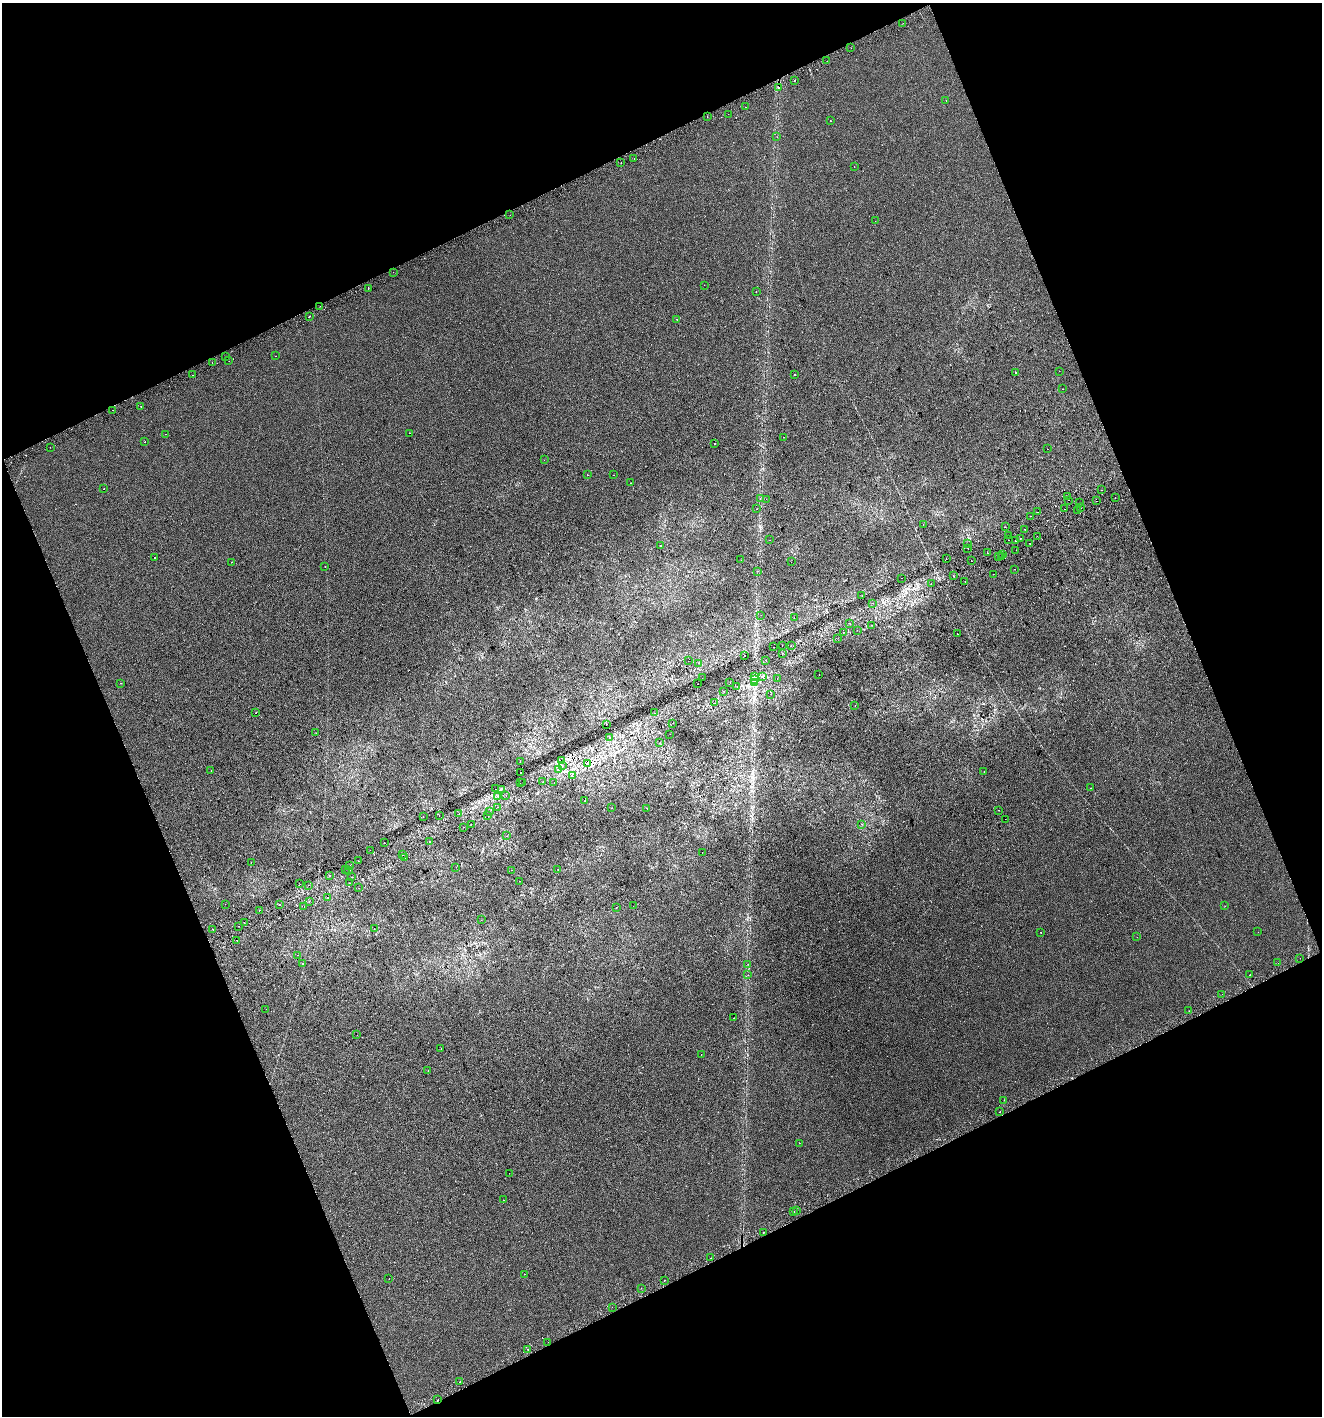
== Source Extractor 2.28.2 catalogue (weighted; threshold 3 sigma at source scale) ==
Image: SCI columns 108-5387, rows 43-5698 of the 5552 x 5736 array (HDU 1 of 3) = the unmasked area's bounding box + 8 px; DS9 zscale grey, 4 x 4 block average (1 PNG px = mean of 4 x 4 image px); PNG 1324 x 1418 px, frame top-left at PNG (2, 3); each listed source drawn as its Kron ellipse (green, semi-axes under 4 px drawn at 4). Shown black and unused: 43% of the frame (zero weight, under 2 of 3 exposures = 2% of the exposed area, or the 3 px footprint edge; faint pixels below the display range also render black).
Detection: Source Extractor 2.28.2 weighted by HDU 2 'WHT'. Background -1.28e-04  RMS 0.0074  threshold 0.0334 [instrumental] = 3 sigma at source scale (4.5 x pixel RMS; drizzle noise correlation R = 1.50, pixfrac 1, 0.0396/0.0396 arcsec/px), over >= 5 px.
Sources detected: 275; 34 cosmic-ray / hot-pixel residue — neither listed nor drawn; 3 coinciding with a brighter row at this scale — not listed separately; the other 238 listed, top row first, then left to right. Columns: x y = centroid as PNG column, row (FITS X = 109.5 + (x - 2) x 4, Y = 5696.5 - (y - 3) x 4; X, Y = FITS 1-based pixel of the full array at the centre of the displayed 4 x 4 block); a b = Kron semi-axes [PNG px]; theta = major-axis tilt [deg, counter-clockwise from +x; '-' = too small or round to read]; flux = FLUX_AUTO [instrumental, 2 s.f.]
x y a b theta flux
903 23 2 2 - 1.8
851 48 2 2 - 2.2
827 61 2 2 - 3.5
794 80 2 2 - 1.6
778 88 2 2 - 3
946 100 2 2 - 1.9
745 107 2 2 - 1.2
728 114 2 2 - 1.3
707 117 2 2 - 1.3
830 121 2 2 - 3.1
777 137 2 2 - 0.61
634 159 2 2 - 1.7
621 163 2 2 - 0.99
854 166 2 2 - 3.1
510 215 2 2 - 0.78
875 221 2 2 - 0.69
393 272 2 2 - 4.3
704 285 2 2 - 0.9
368 289 2 2 - 2.6
756 292 2 2 - 1.4
320 306 2 2 - 6.2
309 317 2 2 - 2.8
677 319 2 2 - 6.8
276 356 2 2 - 1
225 357 2 2 - 1.4
229 361 2 2 - 1.3
212 362 2 2 - 0.91
1059 371 2 2 - 0.67
1016 372 2 2 - 5.2
794 374 2 2 - 9.1
192 375 2 2 - 1.1
1062 389 2 2 - 2.3
141 406 2 2 - 1.8
113 410 2 2 - 1.2
410 433 2 2 - 2.4
165 434 2 2 - 0.58
783 437 2 2 - 1.6
145 442 2 2 - 2.1
714 444 2 2 - 3.1
50 447 2 2 - 2.1
1047 449 2 2 - 3
544 460 2 2 - 0.99
587 475 2 2 - 0.93
614 475 2 2 - 0.62
631 483 2 2 - 3.7
104 489 2 2 - 6.5
1101 490 2 2 - 1.4
1067 496 2 2 - 11
1115 498 2 2 - 4.5
760 499 2 2 - 1.9
766 499 2 2 - 1.4
1068 500 2 2 - 7.2
1097 501 2 2 - 4.7
1079 503 2 2 - 0.95
1081 508 2 2 - 0.98
756 509 2 2 - 2.5
1064 509 2 2 - 2
1078 510 2 2 - 1.5
1037 512 2 2 - 2.7
1031 516 2 2 - 0.71
923 525 2 2 - 0.68
1005 527 2 2 - 15
1025 529 2 2 - 1.6
1008 535 2 2 - 0.56
1037 536 2 2 - 7.9
1020 538 2 2 - 5.3
770 540 2 2 - 2.3
1008 540 2 2 - 0.77
1016 541 2 2 - 3.6
1030 543 2 2 - 14
967 544 2 2 - 1.4
660 545 2 2 - 3.8
968 548 2 2 - 36
1016 550 2 2 - 0.75
988 553 2 2 - 6.9
1002 554 2 2 - 4.4
998 556 2 2 - 6.8
1001 557 2 2 - 2.5
155 558 2 2 - 13
946 559 2 2 - 5.7
741 560 2 2 - 1.2
971 561 2 2 - 2
231 562 2 2 - 1.2
791 562 2 2 - 1.2
325 567 2 2 - 0.84
1015 569 2 2 - 1.1
758 571 2 2 - 0.49
993 574 2 2 - 1.8
953 576 2 2 - 1.8
902 578 2 2 - 1.1
965 581 2 2 - 2.2
931 583 2 2 - 21
862 596 2 2 - 0.8
873 603 2 2 - 10
761 615 2 2 - 1.1
794 618 2 2 - 0.5
850 624 2 2 - 1.3
871 625 2 2 - 0.91
857 630 2 2 - 2.2
843 632 2 2 - 4.2
957 634 2 2 - 5.9
838 638 2 2 - 1
782 646 2 2 - 2.1
791 646 2 2 - 5.4
774 647 2 2 - 3.7
782 654 2 2 - 5.3
745 655 2 2 - 2.9
766 660 2 2 - 0.85
688 661 2 2 - 0.59
698 663 2 2 - 1.3
819 674 2 2 - 0.82
755 677 4 3 - 9.9
762 677 2 2 - 2.9
702 678 2 2 - 3.4
777 678 2 2 - 2.1
755 680 3 2 - 10
730 682 2 2 - 2.8
755 682 2 2 - 6
120 683 2 2 - 0.93
698 684 2 2 - 1.4
737 686 2 2 - 1.2
723 691 2 2 - 2.9
771 694 2 2 - 0.65
714 703 2 2 - 1.8
855 705 2 2 - 0.61
255 713 2 2 - 3.5
654 713 2 2 - 0.92
673 723 2 2 - 1.6
606 724 2 2 - 1
316 733 2 2 - 0.79
670 734 2 2 - 11
609 737 2 2 - 9.3
660 742 2 2 - 1.4
562 761 2 2 - 5.9
520 762 2 2 - 0.78
587 764 2 2 - 3.3
562 765 2 2 - 1.9
558 769 2 2 - 1.6
211 771 2 2 - 0.62
984 772 2 2 - 2
521 773 2 2 - 1.4
572 776 2 2 - 13
543 781 2 2 - 0.83
523 782 2 2 - 2.2
520 783 2 2 - 3.5
554 783 2 2 - 0.6
1091 788 2 2 - 2.9
495 789 2 2 - 0.85
501 789 2 2 - 2.6
506 795 2 2 - 1.1
498 796 2 2 - 1.5
585 801 2 2 - 1.1
498 807 2 2 - 3.1
611 808 2 2 - 1.2
647 808 2 2 - 0.83
999 810 2 2 - 0.66
489 812 2 2 - 5.1
459 814 2 2 - 1
423 816 2 2 - 8.6
439 816 2 2 - 3.7
488 816 2 2 - 0.64
1005 819 2 2 - 0.65
471 824 2 2 - 0.94
861 824 2 2 - 1.1
463 827 2 2 - 5.7
507 836 2 2 - 1.6
429 842 2 2 - 1.8
384 843 2 2 - 2.3
370 850 2 2 - 1.3
702 852 2 2 - 2.8
402 855 2 2 - 0.63
404 858 2 2 - 0.93
359 861 2 2 - 1
251 863 2 2 - 0.88
350 865 2 2 - 0.66
456 867 2 2 - 1.1
345 869 2 2 - 0.73
558 869 2 2 - 2.9
512 870 2 2 - 3.5
349 871 2 2 - 4.1
329 875 2 2 - 0.84
351 877 2 2 - 16
519 881 2 2 - 3.9
350 883 2 2 - 19
300 884 2 2 - 4
308 885 2 2 - 2.1
359 888 2 2 - 0.56
328 898 2 2 - 16
309 901 2 2 - 7.9
225 904 2 2 - 0.78
280 904 2 2 - 0.71
633 906 2 2 - 1.3
1225 906 2 2 - 1.2
304 907 2 2 - 0.8
616 907 2 2 - 0.85
259 910 2 2 - 6.9
481 920 2 2 - 0.54
244 923 2 2 - 3.3
239 926 2 2 - 2.9
213 929 2 2 - 29
374 929 2 2 - 2.7
1041 932 2 2 - 4.5
1258 932 2 2 - 1.6
1137 937 2 2 - 1
237 940 2 2 - 1.9
297 955 2 2 - 0.54
1300 958 2 2 - 2.5
1278 963 2 2 - 1.5
303 964 2 2 - 5
748 964 2 2 - 1.1
748 975 2 2 - 1.4
1250 975 2 2 - 2.4
1222 994 2 2 - 0.73
266 1009 2 2 - 1.1
1189 1011 2 2 - 5.6
733 1018 2 2 - 0.94
357 1035 2 2 - 0.63
441 1049 2 2 - 3.2
701 1054 2 2 - 1.1
428 1071 2 2 - 1.3
1004 1100 2 2 - 2.1
1000 1112 2 2 - 2
799 1143 2 2 - 1.5
509 1173 2 2 - 0.71
504 1200 2 2 - 0.59
796 1210 2 2 - 1.7
794 1212 2 2 - 4.5
763 1232 2 2 - 2.7
710 1258 2 2 - 1.7
525 1274 2 2 - 2.2
389 1279 2 2 - 8.5
664 1280 2 2 - 1.7
641 1288 2 2 - 1
612 1307 2 2 - 4.3
548 1342 2 2 - 0.72
528 1349 2 2 - 1.3
460 1382 2 2 - 10
438 1400 2 2 - 7.1
Overlapping masked pixels (flux is a lower limit): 2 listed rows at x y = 778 88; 438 1400
Diffuse or blended objects may show on this block-average render without a row.